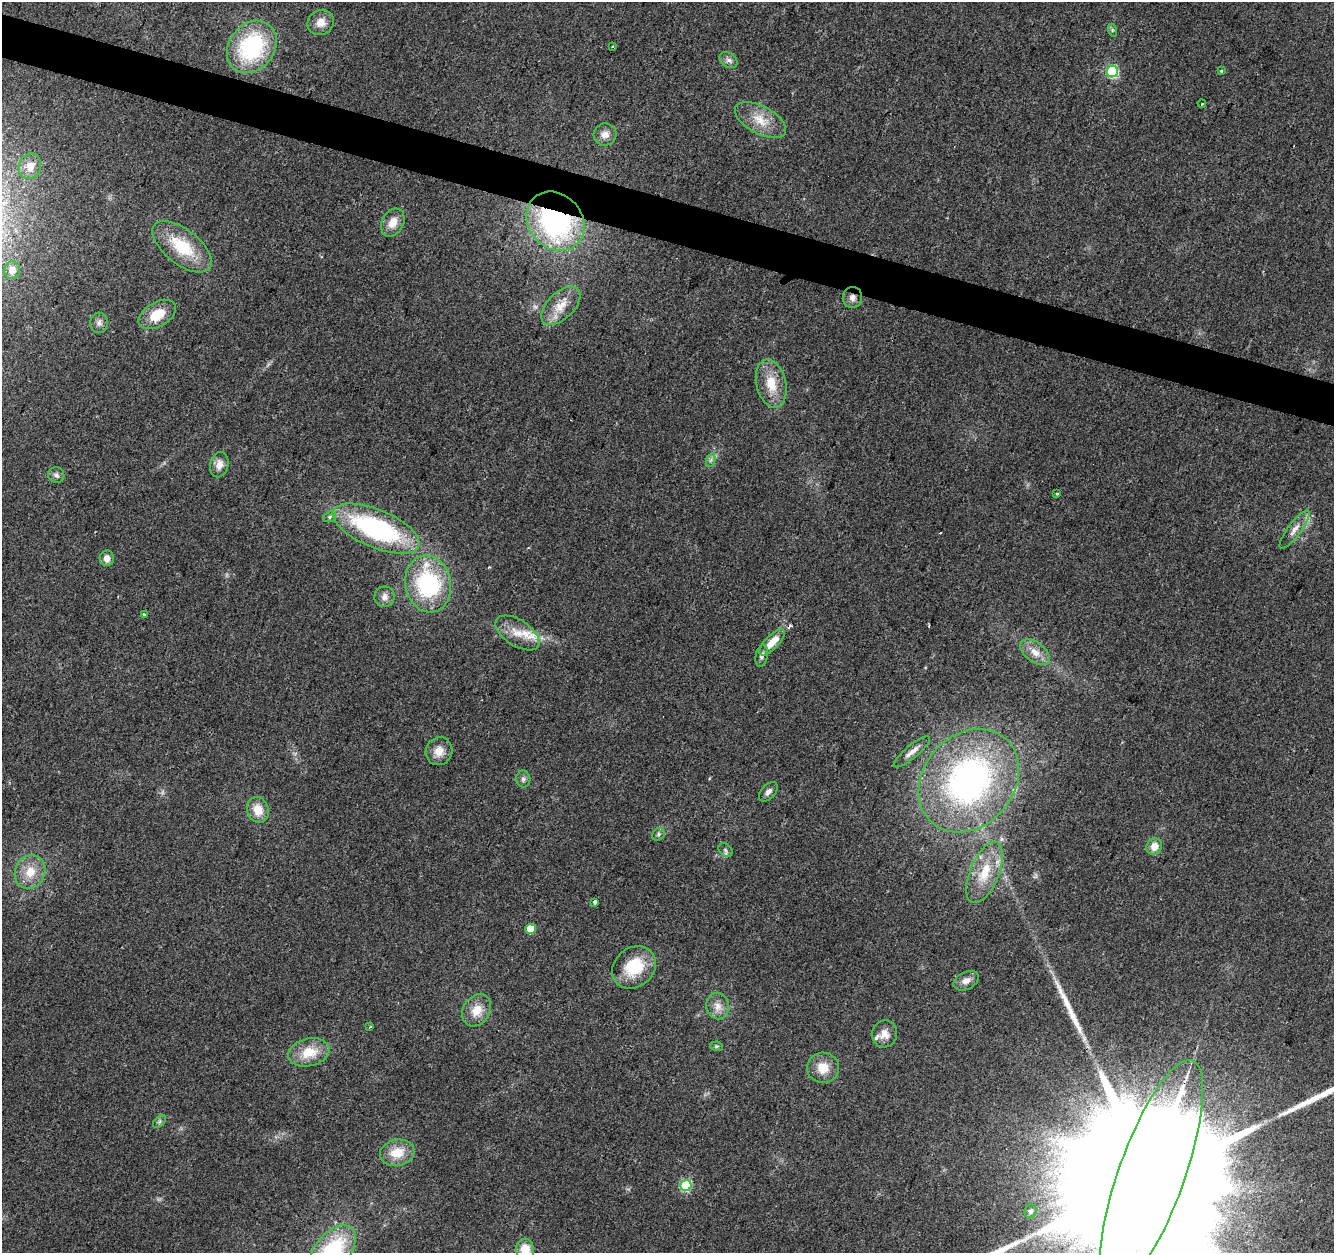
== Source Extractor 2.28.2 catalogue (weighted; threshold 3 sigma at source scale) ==
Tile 11 of 4 x 4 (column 3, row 3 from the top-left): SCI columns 2674-4005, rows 1532-2782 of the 5338 x 5499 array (HDU 1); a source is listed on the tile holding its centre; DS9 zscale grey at full resolution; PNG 1336 x 1255 px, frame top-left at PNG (2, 2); each listed source drawn as its Kron ellipse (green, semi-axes under 4 px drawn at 4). Shown black and unused: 3% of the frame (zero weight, under 2 of 3 exposures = <1% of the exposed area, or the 3 px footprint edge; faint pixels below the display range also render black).
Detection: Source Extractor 2.28.2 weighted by HDU 2 'WHT'; one run over the whole footprint, this tile lists its part. Background 0.0384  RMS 0.0071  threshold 0.0319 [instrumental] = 3 sigma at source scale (4.5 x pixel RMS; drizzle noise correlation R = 1.50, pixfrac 1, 0.0396/0.0396 arcsec/px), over >= 5 px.
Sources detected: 71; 2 cosmic-ray / hot-pixel residue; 2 long thin detections or spike segments (spike, bleed or trail) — neither listed nor drawn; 3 inside a brighter listed object's ellipse — not listed separately; the other 64 listed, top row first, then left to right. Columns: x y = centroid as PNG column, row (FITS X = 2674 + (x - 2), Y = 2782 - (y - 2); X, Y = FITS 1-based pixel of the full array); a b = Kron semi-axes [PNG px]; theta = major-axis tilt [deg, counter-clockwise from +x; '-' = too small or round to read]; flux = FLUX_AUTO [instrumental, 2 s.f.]
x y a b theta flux
321 22 14 12 34 7.5
1112 30 6 4 -72 1.1
252 47 28 22 52 77
612 47 3 3 - 2.1
729 60 10 7 -36 3
1112 71 6 5 - 77
1221 71 4 3 - 0.73
1202 103 4 2 - 0.54
760 120 28 14 -28 15
605 134 11 11 - 5.4
30 166 13 11 71 8.7
555 221 32 26 -49 140
393 223 15 10 61 8.5
182 247 35 17 -38 32
12 270 9 8 - 6.4
852 298 10 9 - 4.1
561 306 24 13 44 13
157 315 20 12 29 16
99 323 10 8 84 3.1
771 384 25 14 -76 17
711 460 7 4 71 1.7
219 465 13 9 77 5.7
56 475 8 7 - 2.2
1057 494 3 3 - 0.78
330 517 6 5 - 1.4
376 529 46 19 -23 120
1295 529 23 6 53 5.9
107 558 8 7 - 5.3
428 584 28 22 -79 79
384 597 10 10 - 4.4
144 615 3 3 - 1.5
518 633 25 13 -33 14
772 642 17 7 46 12
1035 652 17 9 -37 7.8
762 656 11 6 78 2.8
439 751 14 13 - 8.7
912 752 23 6 39 5.6
523 779 8 7 - 2.4
969 781 56 45 49 220
768 792 11 7 47 3.4
258 810 13 10 -73 11
658 834 7 5 49 1.6
1154 846 8 7 - 8.2
725 850 8 6 -38 1.9
30 872 17 15 64 14
985 872 32 14 68 22
595 902 4 3 - 2.6
530 929 5 5 - 17
634 967 23 19 41 28
966 981 13 8 27 5
718 1006 13 11 -78 6.3
477 1010 17 13 58 12
370 1027 4 2 - 0.63
885 1034 13 12 - 6.9
716 1046 6 4 -10 1.2
309 1052 21 14 13 18
823 1068 16 15 - 12
159 1121 8 4 45 1.6
397 1153 17 13 10 15
1152 1174 121 33 70 110000
686 1186 5 5 - 59
1030 1211 7 6 - 2.6
525 1250 11 9 -85 13
332 1251 30 17 50 61
Overlapping masked pixels (flux is a lower limit): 3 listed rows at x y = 555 221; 852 298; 1152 1174
Isophote crosses this tile's border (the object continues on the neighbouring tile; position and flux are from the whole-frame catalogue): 3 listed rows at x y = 1152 1174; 525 1250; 332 1251